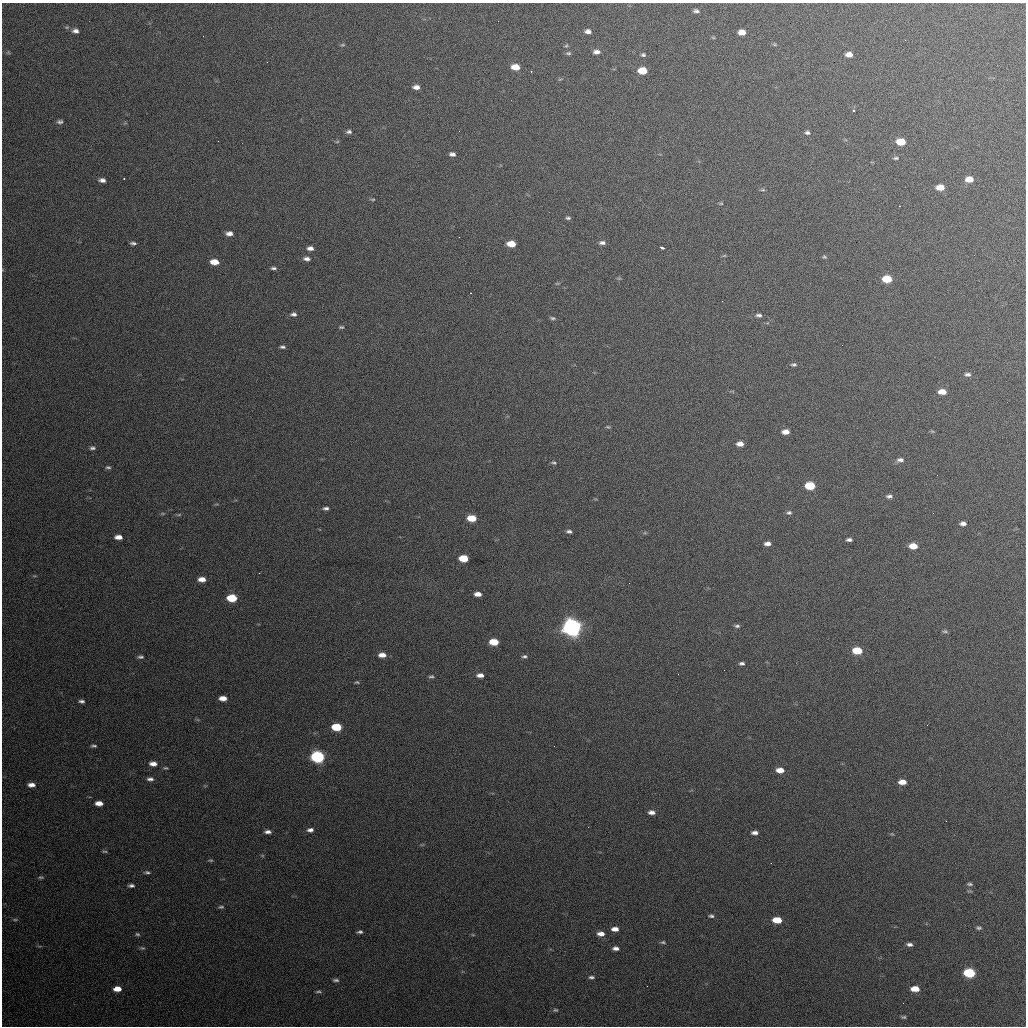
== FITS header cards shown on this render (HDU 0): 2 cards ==
NAXIS1  =                 1024 / length of data axis 1
NAXIS2  =                 1024 / length of data axis 2

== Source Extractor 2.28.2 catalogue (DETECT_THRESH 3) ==
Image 1024 x 1024 px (HDU 0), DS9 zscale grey, 1 PNG px = 1 image px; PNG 1028 x 1028 px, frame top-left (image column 1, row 1024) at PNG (2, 3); no overlay
Background 673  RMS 20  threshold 60.1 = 3 sigma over >= 5 px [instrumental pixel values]
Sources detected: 143; all 143 listed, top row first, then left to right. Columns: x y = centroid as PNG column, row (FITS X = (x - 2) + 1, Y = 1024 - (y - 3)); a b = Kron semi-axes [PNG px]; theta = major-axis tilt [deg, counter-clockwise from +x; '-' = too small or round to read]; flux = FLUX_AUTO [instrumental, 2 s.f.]
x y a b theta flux
696 11 6 4 -7 3600
67 27 5 3 - 1500
75 31 8 6 -6 5300
588 31 6 4 -5 5400
742 32 6 5 - 12000
713 37 6 3 -19 1300
342 45 6 4 10 1800
8 52 5 5 - 1800
596 52 7 5 2 6000
568 53 7 4 -2 2300
849 54 6 5 - 8200
643 55 5 4 - 2500
515 67 8 5 -6 17000
531 71 2 2 - 1200
642 71 7 5 -2 29000
416 87 7 5 -2 6800
854 111 3 3 - 3800
60 122 7 5 0 3400
459 131 3 2 - 1500
349 132 6 5 - 3200
807 133 6 4 -12 3000
337 142 5 3 - 1300
901 142 7 5 -4 26000
452 154 6 4 -7 4900
896 158 7 4 1 2400
124 178 3 3 - 1700
969 179 7 5 0 15000
102 180 7 5 -6 5600
940 187 7 5 1 17000
763 190 7 3 8 1700
373 199 7 3 -7 1600
721 203 5 4 - 1400
568 218 6 4 -1 2500
229 234 7 5 2 6800
133 243 6 3 -6 3200
602 243 8 5 0 4500
511 244 7 5 -4 22000
310 248 7 5 -3 6300
662 248 5 3 - 3600
724 256 6 3 19 1400
824 257 5 4 - 1800
307 259 8 5 -6 5300
214 262 7 5 -5 19000
273 268 7 4 -3 2900
887 279 7 5 -1 35000
557 283 6 4 1 1400
293 314 8 5 -4 4200
759 315 7 4 -4 3400
552 318 7 4 -6 2400
341 327 7 4 0 2200
282 347 6 4 -5 2900
794 364 8 5 4 2800
968 374 8 5 -1 3700
942 392 7 5 -2 14000
608 427 6 4 -13 1600
932 431 6 4 -18 1500
785 432 7 5 1 9800
740 444 7 5 -2 9600
92 448 7 4 2 3300
900 460 9 5 2 5100
554 463 7 5 -21 2300
108 467 7 4 -1 2500
937 475 2 2 - 550
810 486 7 5 -3 54000
889 496 8 5 1 3800
326 508 7 4 5 3600
163 513 6 4 18 1600
789 513 6 5 - 3100
933 513 2 2 - 690
179 515 7 4 9 1900
472 518 7 5 -3 29000
963 523 6 4 0 5300
569 531 6 4 -6 3500
118 537 7 4 -1 9700
849 540 6 4 -2 3700
767 543 7 5 2 6200
913 546 7 5 -4 18000
464 558 7 5 -2 37000
202 579 7 5 -3 12000
629 583 3 2 - 1000
478 594 6 4 -3 8800
232 598 7 5 -1 49000
737 626 6 4 -8 2900
572 627 8 6 -5 970000
945 631 7 4 -2 2300
494 642 7 5 -3 34000
857 651 7 5 -4 40000
382 655 7 5 -2 10000
524 656 7 5 9 2700
141 657 7 4 -1 2900
742 663 6 4 5 3200
480 675 7 5 -1 7300
431 676 7 4 0 2400
357 682 5 3 - 1700
223 698 7 4 0 12000
81 701 7 4 -9 3500
927 725 2 2 - 600
337 727 7 5 -2 52000
94 746 6 3 -2 2400
318 757 8 6 -4 230000
153 764 8 5 -4 8800
166 768 7 5 -12 2000
780 770 7 5 -5 14000
150 779 8 5 2 4600
902 782 7 5 -2 13000
31 785 7 4 0 7800
99 803 7 4 -3 10000
652 812 7 5 -2 6600
946 821 2 2 - 900
310 830 7 5 3 5400
268 832 8 4 -3 5300
755 833 7 5 -3 5400
892 834 6 3 -17 1400
105 851 7 3 -1 1600
211 860 7 3 -8 1700
771 863 2 2 - 810
147 872 8 4 -4 2800
41 877 7 4 2 2000
970 884 7 4 -1 2300
131 886 6 3 3 3600
221 907 7 4 7 2400
711 916 6 4 -2 2700
15 920 6 4 0 1900
777 920 7 5 -3 28000
979 928 7 4 -4 2500
615 929 7 5 -3 8300
360 932 5 3 - 2900
137 934 6 4 -15 2300
601 934 8 5 -3 9000
473 935 6 4 -19 1300
663 942 6 4 -3 2100
909 944 7 4 -9 4300
142 948 7 5 -1 2300
616 948 7 4 -4 5400
969 973 8 5 -5 89000
591 977 6 4 -5 3000
336 980 6 3 -5 2800
117 989 7 5 1 14000
915 989 7 5 -4 19000
318 991 7 3 8 2000
903 1003 3 2 - 970
555 1010 8 5 -1 2300
904 1017 6 4 1 2100